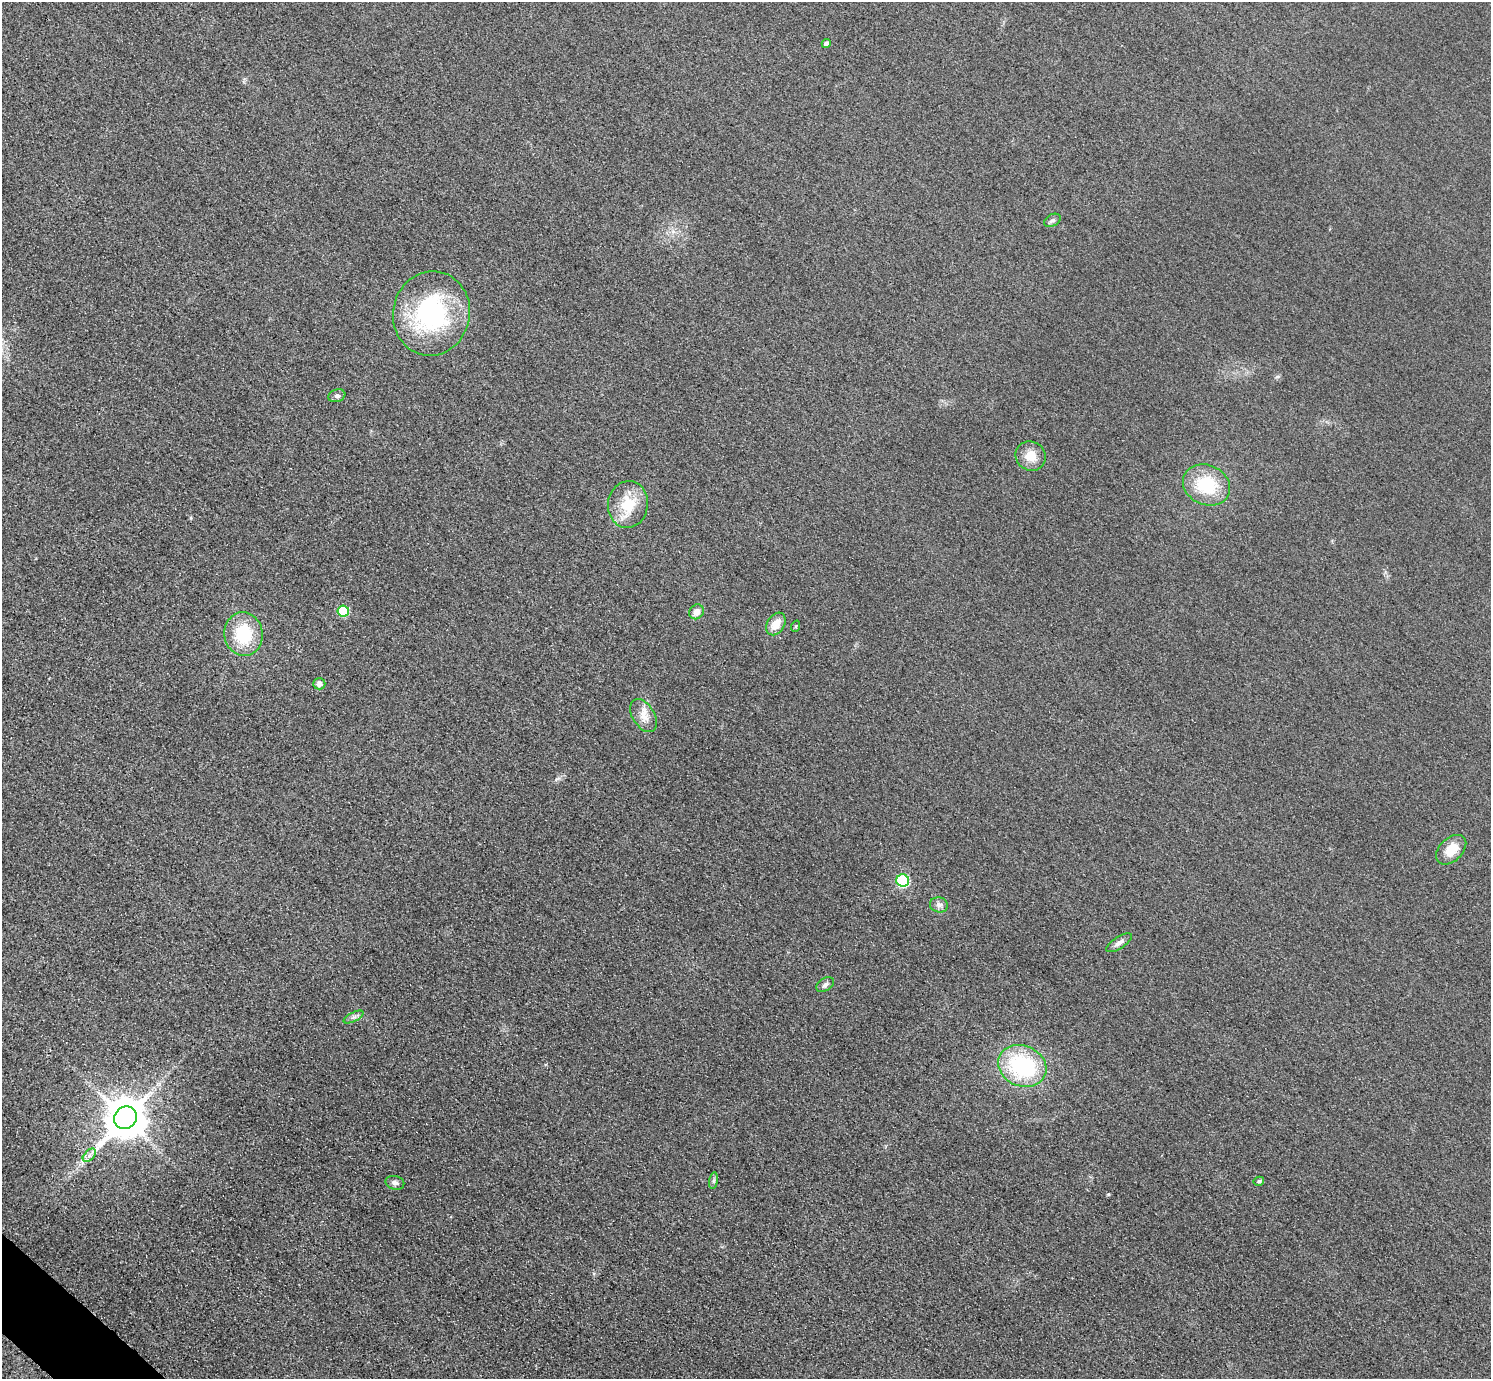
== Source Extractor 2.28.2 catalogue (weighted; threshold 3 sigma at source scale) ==
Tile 7 of 4 x 4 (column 3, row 2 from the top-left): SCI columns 3010-4498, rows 2938-4314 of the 6017 x 6017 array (HDU 1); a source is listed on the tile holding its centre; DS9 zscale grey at full resolution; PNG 1493 x 1381 px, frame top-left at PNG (2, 2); each listed source drawn as its Kron ellipse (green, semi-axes under 4 px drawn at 4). Shown black and unused: <1% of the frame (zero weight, under 3 of 4 exposures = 3% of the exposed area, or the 3 px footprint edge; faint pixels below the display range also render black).
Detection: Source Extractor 2.28.2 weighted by HDU 2 'WHT'; one run over the whole footprint, this tile lists its part. Background 0.0847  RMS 0.019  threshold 0.0851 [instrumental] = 3 sigma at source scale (4.5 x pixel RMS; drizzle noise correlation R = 1.50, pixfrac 1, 0.05/0.05 arcsec/px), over >= 5 px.
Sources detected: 26; all 26 listed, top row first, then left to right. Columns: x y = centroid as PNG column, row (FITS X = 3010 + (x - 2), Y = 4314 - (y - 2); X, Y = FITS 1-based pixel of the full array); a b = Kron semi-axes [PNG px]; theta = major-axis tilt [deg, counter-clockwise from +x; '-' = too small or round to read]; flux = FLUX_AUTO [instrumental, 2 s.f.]
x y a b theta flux
826 44 4 4 - 9.3
1052 220 9 5 29 5
431 313 42 38 78 270
337 396 9 6 18 5.4
1031 456 15 14 - 28
1206 485 24 19 -24 91
628 504 23 20 82 61
343 611 6 5 - 87
696 612 8 6 49 12
776 624 12 8 57 25
796 626 6 3 72 2
244 634 22 19 -82 91
319 684 6 5 - 9.3
644 716 18 11 -58 22
1451 850 18 11 44 33
903 881 6 6 - 150
939 905 9 7 -12 7.8
1119 943 14 6 32 8.8
825 985 10 6 34 6
354 1017 11 4 27 5.5
1022 1066 25 20 -23 190
125 1118 12 10 41 6400
89 1155 8 5 46 6.6
714 1181 8 4 81 4.1
1259 1181 5 4 - 3.6
395 1183 9 6 -13 7.9
Unlisted compact peaks at least as high as the median listed source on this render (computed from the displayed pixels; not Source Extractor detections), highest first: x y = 1108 1194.